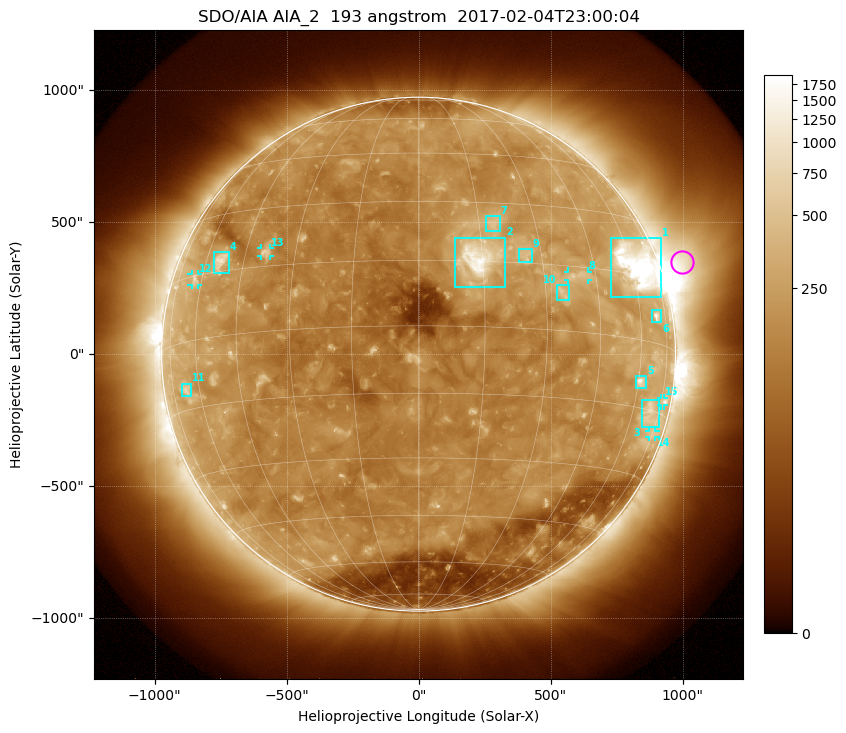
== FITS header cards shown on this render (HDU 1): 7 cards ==
TELESCOP= 'SDO/AIA'
INSTRUME= 'AIA_2'
WAVELNTH=                  193
WAVEUNIT= 'angstrom'
DATE-OBS= '2017-02-04T23:00:04.84'
CTYPE1  = 'HPLN-TAN'
CTYPE2  = 'HPLT-TAN'

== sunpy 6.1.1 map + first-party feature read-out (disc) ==
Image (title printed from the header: SDO/AIA AIA_2  193 angstrom  2017-02-04T23:00:04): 1024 x 1024 px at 2.4 arcsec/px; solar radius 974 arcsec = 406 px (full disc in frame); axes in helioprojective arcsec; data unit not stated in the header (colour bar unlabelled)
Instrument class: DISC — disc imager (sunpy class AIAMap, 193 A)
Bright regions (active regions / flare kernels): reference = the median radial profile (limb darkening/brightening removed); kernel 9 px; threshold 5 sigma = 247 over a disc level ~155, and >= 1.15x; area >= 12 px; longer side >= 10 px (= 24 arcsec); searched inside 0.97 R_sun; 15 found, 15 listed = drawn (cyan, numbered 1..; 5 of them under ~33 arcsec drawn as corner ticks so the feature stays visible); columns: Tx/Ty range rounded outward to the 5 arcsec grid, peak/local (2 s.f.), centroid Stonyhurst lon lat
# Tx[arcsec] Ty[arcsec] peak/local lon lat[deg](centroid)
1 730..920 215..440 18 +61 +17
2 140..330 255..445 12 +14 +16
3 845..910 -275..-170 3.6 +69 -16
4 -775..-720 305..390 5 -54 +17
5 820..865 -130..-85 5.9 +61 -9
6 885..920 120..165 5 +69 +6
7 255..310 465..525 3.5 +19 +25
8 565..640 280..315 3.5 +39 +13
9 380..430 345..400 3.4 +26 +17
10 525..570 205..265 3.5 +35 +9
11 -900..-865 -160..-110 3.3 -67 -11
12 -860..-835 260..305 3.4 -64 +14
13 -595..-565 370..400 3.8 -39 +18
14 870..900 -315..-290 2.2 +75 -20
15 920..930 -195..-165 3.3 +76 -12
Off-limb structures (1.02-1.3 R_sun): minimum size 162 px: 4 found; the strongest spans PA ~275..320 deg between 1.02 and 1.3 R_sun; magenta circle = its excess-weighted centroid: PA ~290 deg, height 1.09 R_sun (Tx ~1000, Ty ~350 arcsec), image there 5.9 x the reference